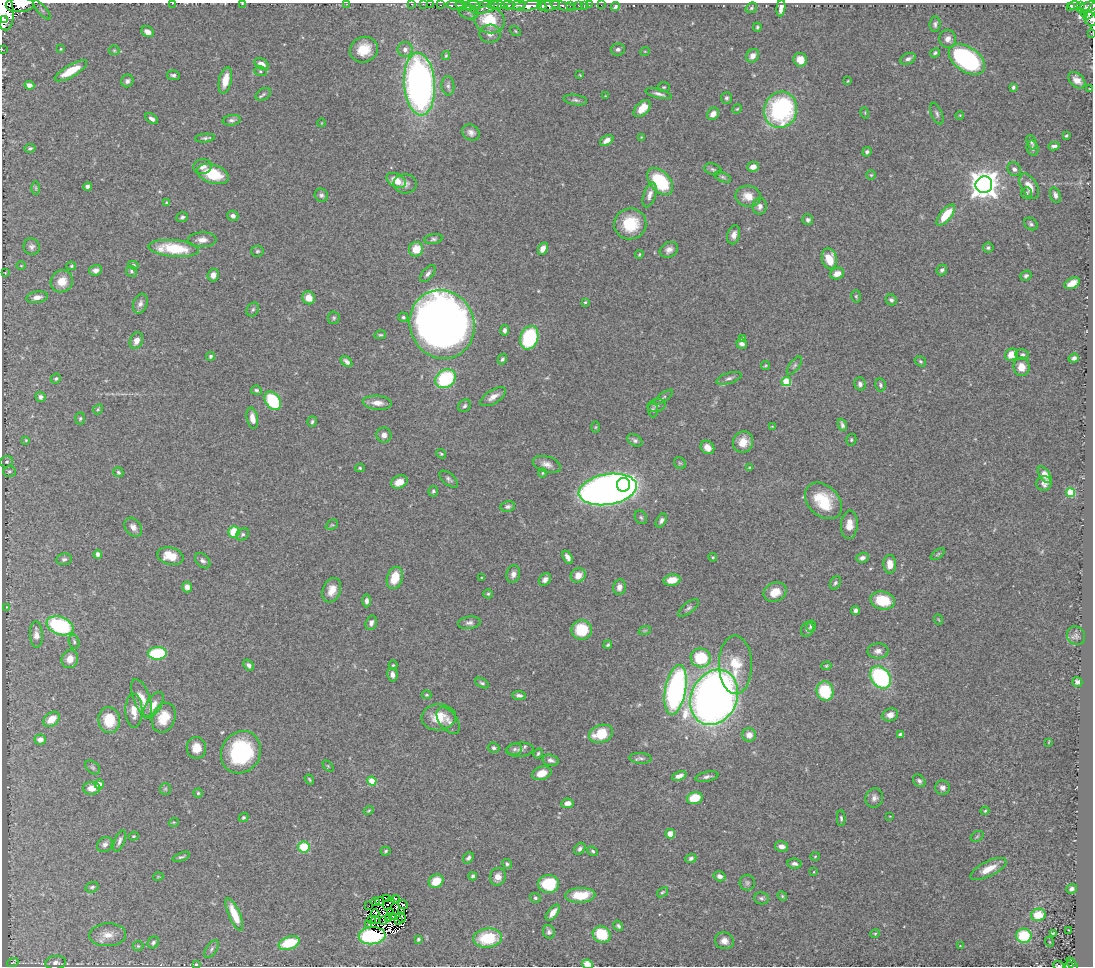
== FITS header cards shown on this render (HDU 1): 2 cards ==
NAXIS1  =                 1091
NAXIS2  =                  964

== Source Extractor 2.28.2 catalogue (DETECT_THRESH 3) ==
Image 1091 x 964 px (HDU 1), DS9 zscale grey, 1 PNG px = 1 image px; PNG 1095 x 968 px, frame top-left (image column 1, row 964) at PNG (2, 3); each listed source drawn as its Kron ellipse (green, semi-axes under 4 px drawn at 4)
Background 0.748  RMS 0.037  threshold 0.11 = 3 sigma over >= 5 px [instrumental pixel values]
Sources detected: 421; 11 with non-positive FLUX_AUTO (blend fragments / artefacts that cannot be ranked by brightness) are neither listed nor drawn; the other 410 listed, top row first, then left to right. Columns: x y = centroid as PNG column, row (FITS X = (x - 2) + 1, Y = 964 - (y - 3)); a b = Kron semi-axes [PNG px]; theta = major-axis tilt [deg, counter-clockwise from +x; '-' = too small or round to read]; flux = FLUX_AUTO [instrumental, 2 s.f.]
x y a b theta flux
172 3 3 2 - 32
242 3 4 3 - 1.9
347 4 2 2 - 16
412 4 3 2 - 25
423 4 2 2 - 12
430 4 2 2 - 13
20 5 14 7 1 1600
440 5 3 2 - 34
461 5 6 3 -30 530
472 5 9 3 4 1300
497 5 7 3 -1 390
508 5 6 3 -2 340
516 5 10 3 9 390
570 5 3 3 - 260
579 5 3 3 - 34
584 5 2 2 - 12
589 5 2 2 - 14
601 5 2 2 - 8.5
1080 5 3 3 - 150
457 6 10 4 -10 580
468 6 4 3 - 690
491 6 3 3 - 230
528 6 14 4 7 1800
542 6 4 3 - 480
549 6 11 5 9 1100
563 6 13 3 -11 330
1075 6 6 3 1 200
485 7 14 6 13 380
615 7 5 4 - 7.4
1070 7 4 3 - 83
1087 7 10 5 19 560
751 8 6 5 - 4.3
781 8 8 4 82 16
42 10 12 4 -48 7.4
1091 11 9 3 56 180
4 12 19 9 -86 3600
469 13 10 6 -13 12
1084 13 3 3 - 45
1090 19 8 6 -56 150
4 20 4 3 - 440
489 20 16 13 -23 120
935 24 7 5 87 6.5
757 27 4 4 - 3.6
515 31 6 4 -37 3
148 32 6 5 - 16
1091 33 2 2 - 12
490 34 10 9 - 17
948 39 9 8 - 14
2 49 2 2 - 5.2
61 49 3 2 - 1.9
405 49 7 7 - 13
618 49 7 6 - 6.8
114 50 5 5 - 3.3
364 50 14 12 24 59
645 51 5 3 - 1.9
935 53 5 4 - 4.3
446 55 4 3 - 3.5
753 56 7 6 - 18
908 59 8 5 25 8.6
967 59 20 12 -34 400
800 60 7 6 - 29
262 64 8 5 -32 19
71 71 18 6 30 57
260 71 6 5 - 4.5
173 75 6 4 -8 6.5
580 75 4 2 - 1.8
225 80 13 6 77 36
1077 80 10 6 -43 17
127 81 6 6 - 8.4
848 81 3 2 - 2
419 84 31 15 -86 1200
29 85 5 4 - 13
448 86 9 6 -85 8.3
664 87 6 5 - 3.5
1013 87 4 3 - 4.9
1090 89 3 2 - 1.5
263 94 8 5 32 5.7
659 94 13 4 -14 9.3
605 96 2 2 - 1.5
726 98 6 5 - 5.1
575 100 12 5 -9 7.2
642 109 10 6 44 38
737 109 5 4 - 2.9
781 110 18 16 71 400
865 113 5 3 - 2.6
713 114 7 5 46 16
937 114 11 5 -68 7.4
960 115 4 3 - 2.2
152 119 7 4 -34 9
232 120 9 5 9 7
321 123 4 3 - 1.5
471 133 9 7 -35 12
1066 136 4 3 - 2.8
641 137 4 4 - 2.1
205 138 10 4 5 5.5
607 140 7 4 30 16
1032 142 8 4 -68 5.8
1054 146 6 3 7 6.6
30 148 5 4 - 4.9
1033 148 8 6 -72 7.2
867 152 5 4 - 5.8
203 166 9 7 7 15
753 167 6 5 - 18
713 169 9 5 -17 5.7
1014 169 7 6 - 8.9
213 174 16 9 -18 90
871 175 5 4 - 3.1
723 177 9 4 -25 5.1
396 180 10 6 -29 39
660 181 16 10 -48 170
405 184 11 9 -5 14
984 185 8 8 - 3300
1029 186 14 7 -61 32
88 187 4 4 - 8.6
36 188 7 4 -89 3.5
1026 193 6 5 - 4.6
321 195 7 6 - 6.9
650 195 13 6 72 16
1055 195 8 5 -71 10
748 196 12 10 -8 36
167 203 4 4 - 4.8
760 206 8 7 - 12
946 215 13 5 50 63
233 216 6 5 - 11
182 217 6 5 - 5.1
808 220 5 5 - 7.8
630 224 16 15 - 99
1031 224 7 5 -37 5.6
734 235 9 6 75 14
433 239 9 5 9 6.3
202 240 14 7 1 17
32 247 8 8 - 9.5
174 248 25 8 -5 120
988 248 5 5 - 5.1
416 249 7 7 - 47
543 249 6 4 64 19
669 250 9 7 28 13
257 251 6 5 - 4.5
639 254 4 3 - 2.4
829 259 10 7 -77 50
133 265 5 4 - 4.2
21 266 4 3 - 2.1
71 266 5 4 - 3.2
96 270 6 5 - 12
942 270 6 5 - 5.5
131 271 6 5 - 4.2
5 273 3 2 - 1.7
428 274 10 5 51 9
837 274 7 5 20 21
213 275 6 5 - 14
1026 276 6 5 - 5.2
62 281 11 11 - 38
1072 283 8 5 26 28
856 296 6 4 -75 3.4
37 297 11 5 9 15
309 298 6 6 - 29
891 300 6 5 - 7.1
585 302 4 3 - 2.8
140 304 10 7 70 12
253 309 7 5 57 5.4
403 317 5 4 - 4
334 318 6 6 - 4.6
442 324 35 32 -67 2900
505 330 5 4 - 8.6
380 335 6 4 12 3.3
529 338 12 9 72 220
742 338 4 3 - 6.7
136 341 9 6 66 19
742 344 5 5 - 8.1
1012 355 6 6 - 40
1022 355 7 5 -11 5.5
210 356 4 4 - 4.7
1074 358 5 4 - 7.1
502 359 5 4 - 4.5
920 361 6 4 -33 4
347 362 7 4 -42 8
765 366 5 3 - 2.7
794 366 11 5 53 6.4
1021 367 9 8 - 29
56 378 5 4 - 4.4
729 378 13 5 17 8.5
445 379 11 8 35 200
786 382 5 4 - 110
860 384 7 5 -72 8.4
880 385 6 5 - 5
256 390 5 4 - 4.5
41 397 5 5 - 7.2
493 397 14 6 31 19
663 397 11 3 35 4.6
273 401 10 7 -54 150
377 403 14 7 -4 23
656 405 9 6 13 7
465 406 7 5 45 5.8
98 409 5 4 - 3.5
653 410 7 5 -89 6.4
80 418 6 4 85 4.2
252 418 11 5 -79 22
312 422 5 4 - 4.7
842 425 6 4 -69 6.2
772 426 4 2 - 1.7
596 427 6 4 89 3.1
384 435 7 7 - 12
26 440 4 4 - 2.4
635 440 8 5 -29 7.1
851 440 6 5 - 3.7
743 442 11 10 - 32
707 447 7 6 - 19
441 454 5 4 - 3.4
7 462 6 5 - 4.4
680 463 6 5 - 4
547 464 14 7 -16 17
749 467 3 3 - 2
360 468 5 4 - 3.9
9 471 6 5 - 4.5
118 472 5 4 - 4.6
543 473 4 4 - 2.8
1045 475 9 5 -54 24
449 479 11 5 -40 7.2
399 482 8 6 25 28
1044 484 8 7 - 10
623 485 7 6 - 710
608 489 29 15 9 2500
433 491 5 5 - 4.2
1070 492 4 4 - 120
823 501 21 15 -44 98
508 506 7 5 8 6.8
641 517 7 5 -56 5.1
661 521 7 5 59 7.7
332 525 6 4 26 4.2
849 525 14 8 86 28
133 527 10 7 -51 14
234 532 6 5 - 67
243 534 7 5 37 5.8
98 554 4 4 - 13
938 554 8 4 36 3.7
170 556 13 8 -15 50
568 557 7 4 -60 12
713 557 4 4 - 2.7
862 558 6 5 - 10
64 559 8 6 10 6.8
203 561 9 6 -44 8
890 564 9 6 -89 28
513 574 9 6 73 13
578 575 8 7 - 28
395 578 11 7 73 55
482 578 3 3 - 3.3
545 579 7 5 44 10
672 580 8 5 10 37
835 583 7 5 61 5.3
187 587 5 5 - 14
619 587 7 6 - 14
332 590 13 9 69 29
775 592 12 9 25 34
488 594 4 4 - 3.4
883 600 12 8 -14 84
367 601 6 4 -90 8.8
6 607 3 2 - 1.3
688 608 12 5 37 7.8
855 610 4 4 - 7.2
939 620 5 3 - 2.1
371 623 7 5 73 8.7
469 623 11 6 8 9.2
60 626 14 9 -21 230
811 626 6 5 - 6.5
807 629 8 6 69 6.1
582 630 10 9 - 88
645 630 6 4 19 3
36 635 13 6 -87 18
1076 636 10 8 -51 11
74 642 7 5 -74 5.4
608 645 4 3 - 3.9
878 651 10 7 2 16
157 653 9 6 3 160
701 658 10 9 - 110
70 659 9 8 - 27
249 665 6 4 -54 7.2
393 665 5 4 - 3.4
735 665 29 16 -89 78
826 666 5 4 - 3.3
392 675 7 5 -82 11
880 677 12 9 -52 310
1077 682 5 5 - 8.1
482 683 7 4 -28 5.1
676 690 25 10 79 660
825 691 10 8 -73 120
427 695 5 3 - 3.2
519 695 7 4 -3 6.4
714 697 28 23 65 2400
142 698 20 8 -69 31
153 705 15 7 57 21
134 711 17 8 -89 33
890 715 8 6 17 15
439 717 17 13 5 53
164 718 15 11 68 53
51 719 9 6 40 37
109 720 13 11 -81 69
448 720 15 8 -53 16
601 734 12 8 18 77
900 734 4 3 - 5
749 735 7 6 - 20
40 739 6 5 - 16
1049 742 4 2 - 1.8
196 748 11 10 - 32
494 748 6 5 - 5.9
515 749 7 5 16 6.5
520 750 14 7 5 11
241 752 22 19 58 250
538 753 5 4 - 4
640 758 11 5 -4 7.4
551 760 8 5 -15 8.4
328 766 6 4 -46 2.7
93 767 8 5 -39 5.5
542 773 10 6 19 28
679 776 7 4 21 14
707 777 12 5 12 8.9
309 779 5 3 - 3.1
372 781 4 4 - 76
919 781 7 5 -46 6.7
99 784 4 4 - 23
92 788 8 6 2 28
942 788 7 7 - 11
165 789 6 5 - 4.3
198 793 4 4 - 3.7
695 798 8 6 13 60
874 798 10 8 69 12
567 803 6 5 - 17
369 811 5 3 - 2.7
985 811 4 3 - 3.2
890 816 4 2 - 1.5
244 817 5 4 - 4
841 818 8 4 -88 4.8
174 822 5 3 - 2.4
670 834 5 5 - 25
133 836 5 4 - 3
977 836 7 5 31 3.9
120 841 11 5 69 8.9
105 844 8 7 - 9
782 846 7 5 -10 14
304 847 6 5 - 110
580 849 6 5 - 7.5
386 851 5 4 - 3.7
593 851 5 4 - 3.9
815 856 5 3 - 2.4
181 857 9 3 21 5
468 858 6 4 53 7.2
691 858 5 4 - 6.1
507 864 5 4 - 4.4
794 864 7 5 -8 8.1
988 869 20 7 26 38
814 872 4 3 - 1.8
473 876 4 4 - 6.3
720 876 6 5 - 12
158 877 5 3 - 2.1
498 877 9 8 - 19
436 881 8 6 34 50
747 883 8 7 - 7.5
548 884 10 9 - 110
92 887 6 5 - 5.3
1072 889 5 4 - 7.4
662 892 6 4 38 3.6
580 895 15 7 3 71
782 896 5 4 - 3.1
535 898 5 5 - 4.4
761 898 7 6 - 6.1
386 899 3 2 - 12
395 899 4 3 - 1.3
375 902 3 2 - 2.2
380 902 4 3 - 1.5
389 903 7 2 53 9.1
403 905 5 2 - 6.7
369 906 2 2 - 2.1
402 912 3 2 - 5
375 913 4 3 - 5.8
390 913 3 2 - 7.6
553 913 9 4 52 21
234 914 18 5 -67 55
1038 915 7 6 - 56
392 916 3 2 - 1.9
401 917 5 4 - 7.8
388 919 3 2 - 5.4
371 920 3 2 - 1.4
376 920 3 2 - 0.19
383 920 3 2 - 4.1
399 920 2 2 - 1.2
369 924 2 2 - 1.9
618 926 5 4 - 5.2
1069 930 2 2 - 1.5
549 932 7 6 - 7.2
602 934 9 8 - 98
875 934 4 4 - 2.6
1053 934 4 3 - 3.2
108 935 18 11 3 31
372 936 13 8 5 230
1024 936 7 7 - 110
488 938 14 9 5 110
418 939 4 3 - 3.5
724 941 9 8 - 17
1050 942 5 3 - 1.9
153 943 6 5 - 6.3
289 943 11 6 19 100
138 946 5 5 - 3.4
960 946 4 3 - 2.1
212 949 10 5 55 6.9
13 962 6 2 19 1.9
56 963 10 7 5 9.9
196 964 3 2 - 2.1
587 964 5 4 - 33
1072 965 8 3 -54 28
1059 966 5 2 - 3.1
1069 966 4 3 - 22
At the frame edge (FLAGS 8, measured only in part): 15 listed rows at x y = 172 3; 242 3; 347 4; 412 4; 423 4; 430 4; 20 5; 1091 11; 4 12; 1090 19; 1091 33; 2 49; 587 964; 1059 966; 1069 966
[11 non-positive-flux detections neither listed nor drawn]